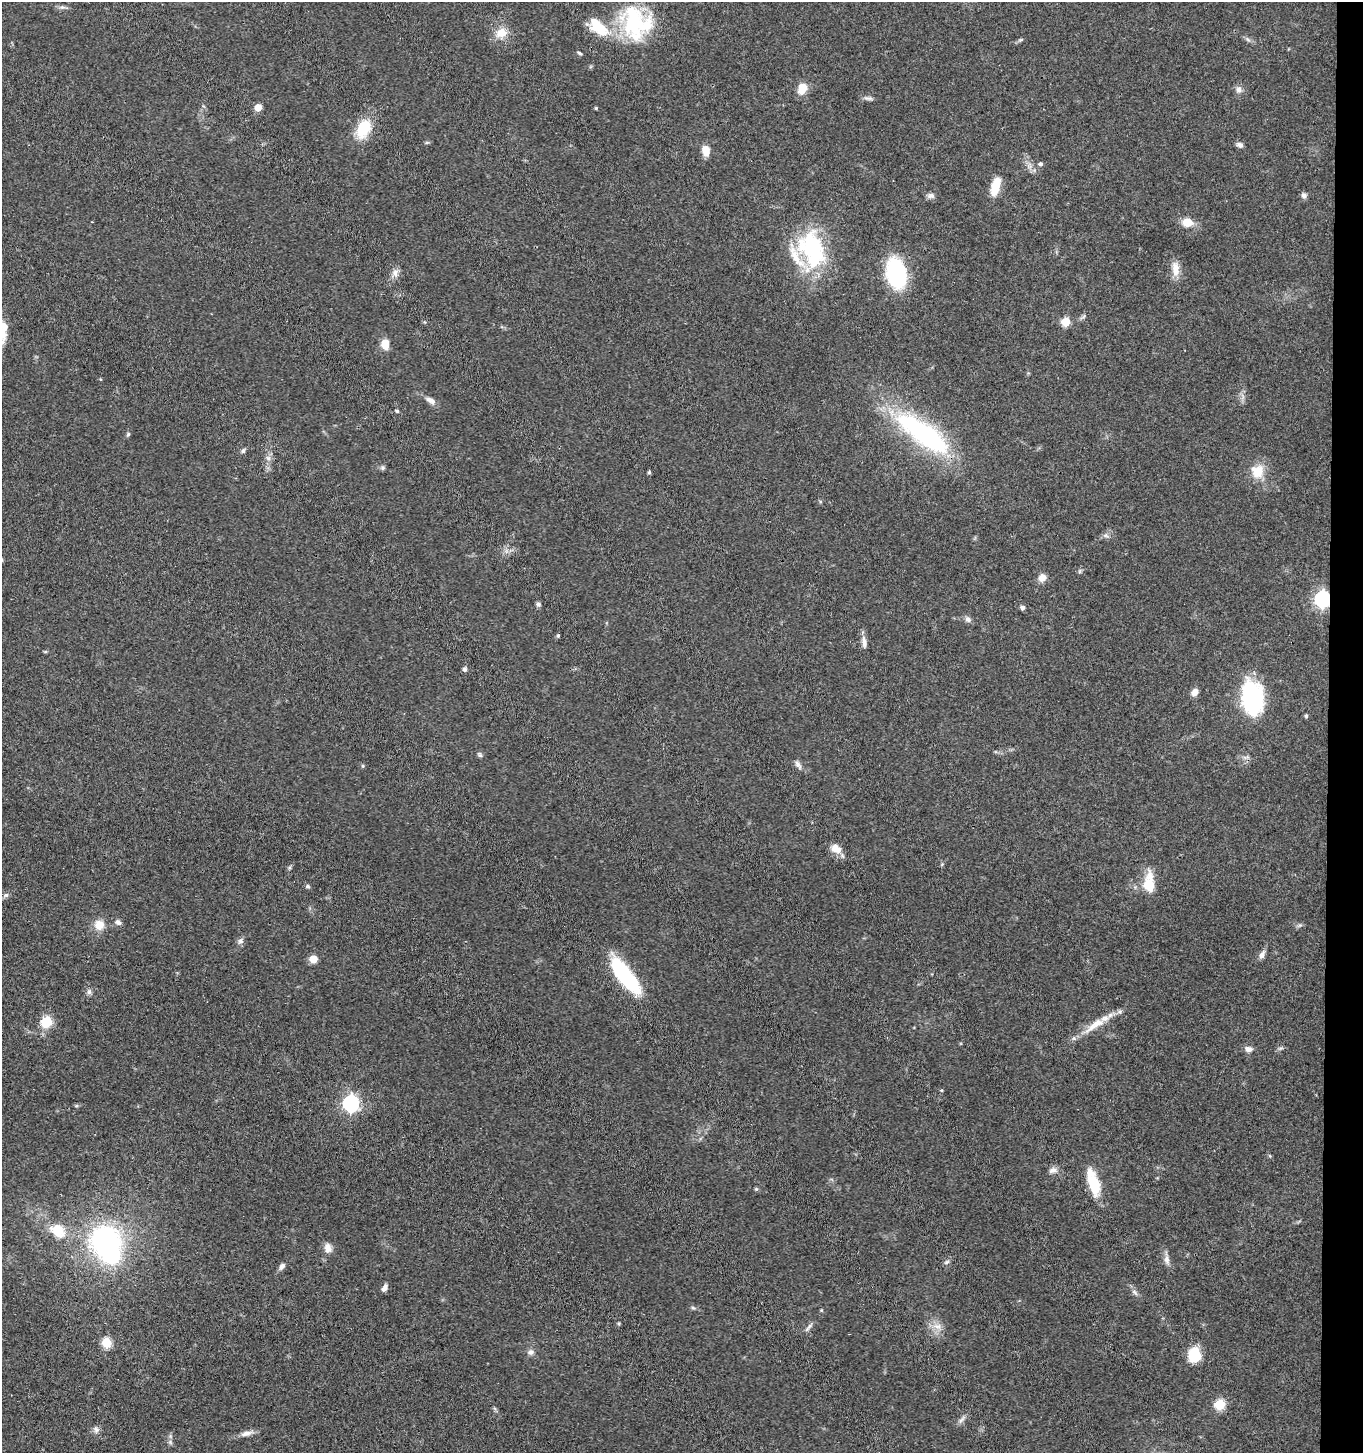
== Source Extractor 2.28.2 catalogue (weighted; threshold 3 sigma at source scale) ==
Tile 6 of 3 x 3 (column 3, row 2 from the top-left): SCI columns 2926-4286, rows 1458-2908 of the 4443 x 4369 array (HDU 1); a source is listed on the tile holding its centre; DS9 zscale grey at full resolution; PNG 1365 x 1455 px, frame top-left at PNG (2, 2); no overlay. Shown black and unused: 3% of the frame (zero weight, under 3 of 4 exposures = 6% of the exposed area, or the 3 px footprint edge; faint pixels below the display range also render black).
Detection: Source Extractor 2.28.2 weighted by HDU 2 'WHT'; one run over the whole footprint, this tile lists its part. Background 0.0671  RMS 0.0053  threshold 0.024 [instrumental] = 3 sigma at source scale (4.5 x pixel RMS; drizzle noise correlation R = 1.50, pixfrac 1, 0.05/0.05 arcsec/px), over >= 5 px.
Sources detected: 97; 2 inside a brighter object's white glare — not listed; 4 inside a brighter listed object's ellipse — not listed separately; the other 91 listed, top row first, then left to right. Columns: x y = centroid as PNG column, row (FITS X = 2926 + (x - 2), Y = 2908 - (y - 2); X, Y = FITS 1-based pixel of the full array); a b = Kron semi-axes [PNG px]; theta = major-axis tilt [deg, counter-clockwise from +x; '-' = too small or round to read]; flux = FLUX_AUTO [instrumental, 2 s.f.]
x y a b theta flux
62 7 8 5 6 1.4
634 23 43 37 81 45
501 33 17 14 27 7.5
1248 39 7 4 -45 1.2
579 53 6 4 -28 0.85
802 89 14 10 72 7
1239 89 9 8 - 2.5
868 98 14 5 -6 1.7
258 107 5 5 - 9.1
596 108 3 3 - 0.69
363 129 23 15 65 18
1240 145 7 6 - 2
706 150 11 8 -79 6.4
1040 164 5 4 - 1.4
995 186 19 8 73 12
1304 195 7 6 - 1.8
931 196 10 7 -4 2
1187 222 14 11 -7 6.7
812 249 48 29 -72 57
1175 269 21 9 -86 6.1
395 273 12 8 89 2.9
896 273 20 13 -77 75
1066 322 5 5 - 20
2 332 32 13 88 12
385 344 11 8 -85 6.7
430 400 13 7 -29 3.2
397 411 5 4 - 0.8
128 434 7 4 54 0.89
923 434 81 25 -36 87
243 451 7 5 74 1.1
268 458 7 7 - 1.9
383 468 7 6 - 1
1257 471 19 18 - 10
649 472 5 4 - 0.72
1105 535 8 6 0 1.6
1080 571 6 4 71 0.81
1042 577 9 8 - 4.2
1322 599 7 6 - 170
538 604 6 5 - 1.3
1022 608 6 5 - 1.4
968 619 9 7 -35 2
558 635 5 4 - 0.84
864 642 17 7 -81 3.1
465 669 5 4 - 1.6
1195 692 8 6 52 3.7
1252 698 28 17 -84 80
1306 716 5 4 - 0.85
479 755 8 5 -52 1.1
798 765 13 6 -57 2.2
363 766 5 4 - 0.7
836 848 15 10 -39 5.7
289 868 7 4 59 0.87
1149 885 21 16 -76 12
308 886 6 5 - 0.89
6 895 6 6 - 1.3
118 922 8 6 -40 2
99 925 12 11 - 6.7
1300 925 5 5 - 0.95
240 941 9 8 - 1.8
1262 955 12 6 68 2.6
313 959 5 5 - 14
624 975 37 12 -53 58
89 992 8 6 87 1.5
46 1022 14 13 - 10
1095 1025 37 10 35 11
1281 1048 7 5 11 1
1248 1049 10 7 -13 2.8
351 1103 7 7 - 170
76 1106 6 4 18 0.66
1053 1170 11 7 17 2.7
1093 1183 33 12 -73 18
756 1189 5 5 - 0.66
58 1231 23 17 -37 13
105 1240 23 21 16 110
328 1248 12 8 -71 3.8
1167 1260 13 7 -77 3
947 1262 8 5 27 1.2
282 1266 9 6 46 2.1
385 1288 8 5 61 2.4
1135 1292 10 5 -48 1.7
693 1308 6 5 - 0.85
937 1326 13 8 -23 4.2
809 1327 15 4 49 1.6
106 1343 5 5 - 30
531 1352 9 7 -10 2.1
1194 1355 16 13 -79 14
1220 1404 6 5 - 33
962 1419 15 4 50 1.9
96 1430 9 8 - 2
246 1433 19 7 14 3.5
170 1442 6 5 - 1.1
Overlapping masked pixels (flux is a lower limit): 1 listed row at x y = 1322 599
Isophote crosses this tile's border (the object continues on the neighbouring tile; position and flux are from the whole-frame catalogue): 1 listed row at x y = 2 332